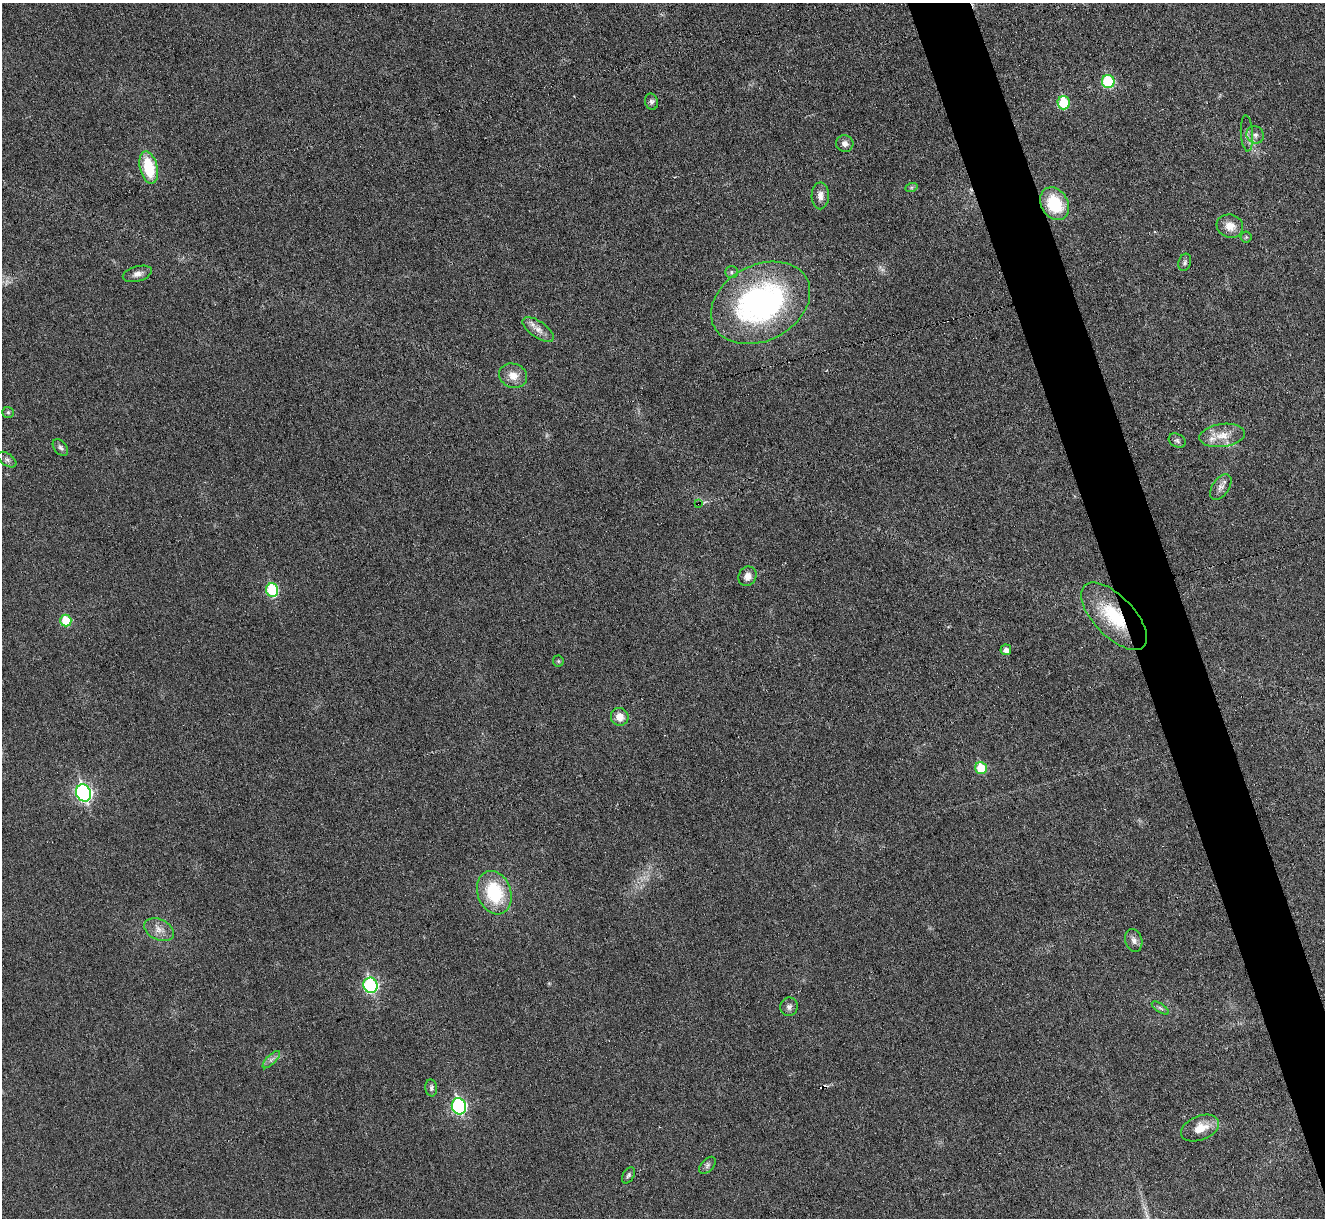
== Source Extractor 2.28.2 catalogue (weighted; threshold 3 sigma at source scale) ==
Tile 6 of 4 x 4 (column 2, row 2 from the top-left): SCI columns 1323-2645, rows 2576-3791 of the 5292 x 5276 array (HDU 1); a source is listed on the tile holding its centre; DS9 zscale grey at full resolution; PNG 1327 x 1220 px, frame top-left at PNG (2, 3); each listed source drawn as its Kron ellipse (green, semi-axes under 4 px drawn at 4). Shown black and unused: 4% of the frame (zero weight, under 3 of 6 exposures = <1% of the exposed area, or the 3 px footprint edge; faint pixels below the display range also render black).
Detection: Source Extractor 2.28.2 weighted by HDU 2 'WHT'; one run over the whole footprint, this tile lists its part. Background 0.0461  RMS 0.0041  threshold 0.0168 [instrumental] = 3 sigma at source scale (4.09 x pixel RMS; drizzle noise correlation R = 1.36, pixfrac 0.8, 0.05/0.05 arcsec/px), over >= 5 px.
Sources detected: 50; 3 cosmic-ray / hot-pixel residue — neither listed nor drawn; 1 inside a brighter listed object's ellipse — not listed separately; the other 46 listed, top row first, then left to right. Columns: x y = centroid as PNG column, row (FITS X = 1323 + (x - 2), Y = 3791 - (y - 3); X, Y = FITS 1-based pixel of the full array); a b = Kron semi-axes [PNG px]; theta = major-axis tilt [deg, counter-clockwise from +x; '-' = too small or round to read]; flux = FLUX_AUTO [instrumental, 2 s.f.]
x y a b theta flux
1108 82 7 6 - 23
651 102 8 6 -75 1.1
1064 103 6 6 - 17
1247 133 18 6 -87 2
1255 135 9 8 - 1.8
845 143 9 8 - 1.9
149 167 16 8 -77 16
911 188 6 4 19 0.63
820 196 13 8 89 2.6
1055 204 17 13 -59 17
1230 226 13 11 -17 4.6
1246 237 5 5 - 0.6
1185 262 9 6 71 1
731 272 6 6 - 0.84
137 274 15 7 16 2.1
761 303 52 38 27 98
538 329 18 8 -34 3.2
513 376 14 12 -21 4.3
8 412 6 5 - 0.64
1222 435 23 11 8 6
1177 441 9 6 -30 1.1
60 447 9 6 -51 1.1
7 460 10 6 -36 1.2
1221 487 14 8 55 2.2
698 503 3 2 - 0.78
747 576 10 8 62 2.8
272 590 7 6 - 24
1114 616 43 20 -46 23
66 621 6 5 - 12
1006 650 5 5 - 1.8
558 661 5 5 - 0.53
620 717 9 8 - 4
981 768 6 6 - 12
84 793 9 7 -70 95
494 893 22 16 -70 23
159 930 15 10 -24 3.5
1134 940 12 8 -73 2
370 985 8 7 - 56
789 1007 9 8 - 1.6
1160 1008 10 4 -33 0.88
271 1060 11 4 45 1.3
431 1088 8 6 -83 1.2
459 1106 8 7 - 60
1200 1128 20 12 23 6.2
707 1165 10 6 46 1.1
628 1175 9 5 61 0.9
Overlapping masked pixels (flux is a lower limit): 2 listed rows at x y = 698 503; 1114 616